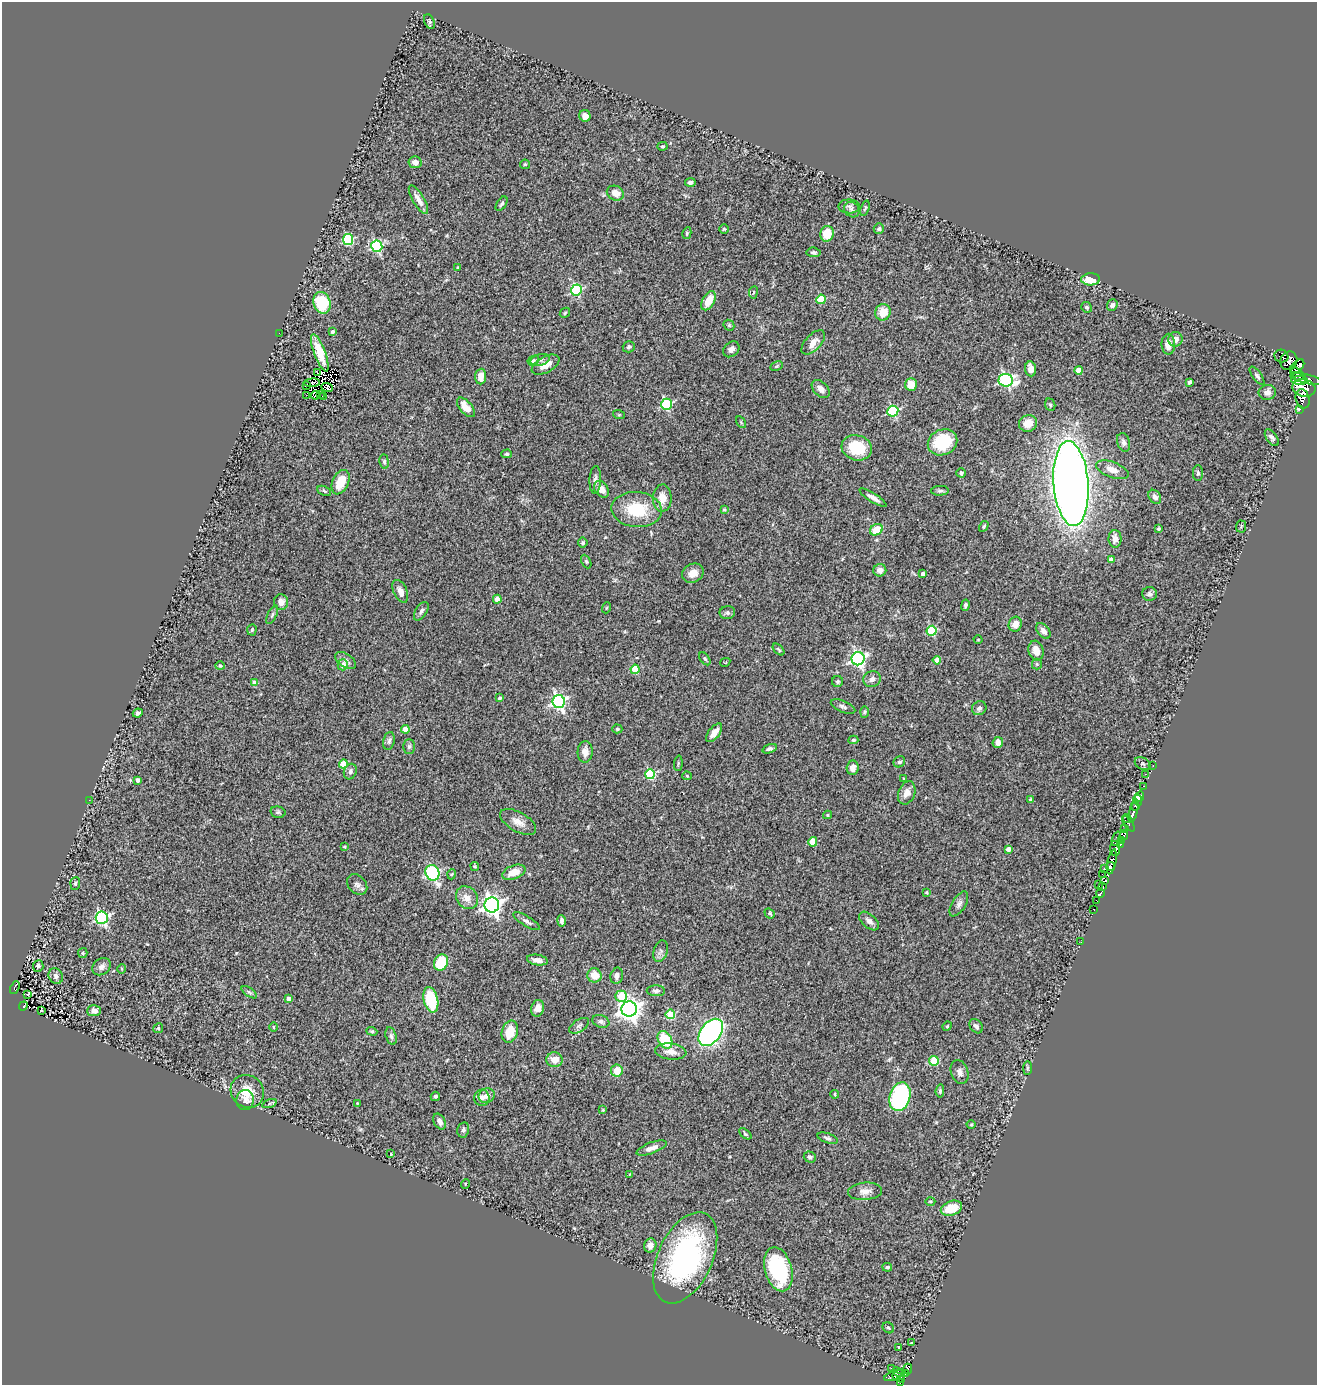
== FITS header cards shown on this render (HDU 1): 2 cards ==
NAXIS1  =                 1315
NAXIS2  =                 1383

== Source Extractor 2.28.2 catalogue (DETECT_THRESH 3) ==
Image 1315 x 1383 px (HDU 1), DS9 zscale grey, 1 PNG px = 1 image px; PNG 1319 x 1387 px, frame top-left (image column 1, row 1383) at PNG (2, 2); each listed source drawn as its Kron ellipse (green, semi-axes under 4 px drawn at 4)
Background 0.781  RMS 0.093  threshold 0.279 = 3 sigma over >= 5 px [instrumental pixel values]
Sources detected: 294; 6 with non-positive FLUX_AUTO (blend fragments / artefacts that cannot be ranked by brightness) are neither listed nor drawn; the other 288 listed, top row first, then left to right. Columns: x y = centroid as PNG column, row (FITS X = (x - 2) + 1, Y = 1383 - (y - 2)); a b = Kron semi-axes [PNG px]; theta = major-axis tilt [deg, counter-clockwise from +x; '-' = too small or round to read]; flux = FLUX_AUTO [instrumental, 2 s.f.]
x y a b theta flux
429 22 7 5 -64 11
585 116 6 5 - 31
662 146 5 4 - 7.1
415 162 6 6 - 38
525 164 5 4 - 7.3
690 182 5 4 - 17
615 193 9 7 -26 59
418 200 16 5 -59 44
502 204 8 4 56 12
849 206 11 7 0 23
865 208 8 3 71 8.3
852 210 8 7 - 18
724 229 5 4 - 7.8
879 229 5 5 - 11
687 233 6 4 80 8.3
827 234 8 7 - 120
348 240 5 5 - 520
377 246 6 5 - 660
814 252 7 5 -6 14
458 268 3 3 - 12
1091 279 9 6 1 120
576 290 5 5 - 550
753 292 6 3 81 6
821 299 5 4 - 230
708 301 10 6 61 96
322 303 11 8 -72 320
1112 305 6 5 - 21
1087 307 5 5 - 12
883 312 8 7 - 95
565 313 6 4 47 8
729 325 6 5 - 9.2
332 332 3 3 - 17
279 333 2 2 - 28
1175 339 7 7 - 33
813 342 15 8 47 55
1168 344 10 6 -89 50
629 347 6 5 - 11
731 349 9 7 42 25
320 353 20 5 -69 99
1281 356 7 6 - 150
540 360 9 5 15 21
533 361 6 4 28 13
1289 361 9 8 - 170
546 365 15 8 29 69
776 366 6 4 27 8.3
1298 366 8 5 47 390
1031 369 7 5 -84 36
1078 370 4 4 - 56
317 372 4 2 - 12
1298 375 10 5 -45 370
481 376 8 5 87 55
1257 376 11 4 -54 15
1307 379 17 4 -11 970
1006 380 7 6 - 1000
1299 381 8 3 -4 610
1189 382 4 3 - 18
312 383 8 3 5 5.9
911 384 6 6 - 84
307 386 2 2 - 4.2
327 388 6 4 -19 13
1304 388 11 8 -13 3400
821 389 10 7 -45 37
1267 392 9 7 8 28
320 394 4 2 - 11
306 395 3 2 - 67
315 395 4 2 - 3.9
323 396 3 2 - 7.7
1303 399 10 7 -76 1200
666 404 5 5 - 490
1050 405 6 5 - 11
466 407 12 6 -49 80
1299 409 3 3 - 110
893 411 5 5 - 610
619 415 6 4 -18 6.4
741 422 6 4 -57 8.1
1028 423 9 8 - 72
1272 438 9 5 -56 20
942 442 15 12 24 270
1124 442 9 6 -74 22
857 448 15 12 -15 230
507 454 5 4 - 8.8
384 462 7 4 -84 12
1112 470 17 7 -21 56
961 473 4 4 - 12
1198 473 8 5 90 13
595 480 14 6 88 25
341 482 13 8 65 140
1071 484 43 17 -86 9000
601 489 9 6 -56 52
324 491 7 4 -27 10
940 491 9 5 5 13
1155 497 7 6 - 27
662 498 13 9 88 74
873 498 16 4 -32 31
637 510 25 17 -5 270
724 510 4 3 - 6.5
984 526 5 4 - 11
1241 526 6 5 - 9.1
1159 529 4 4 - 8.2
876 530 7 5 33 120
1115 539 9 6 -90 46
583 543 5 5 - 10
1111 560 4 4 - 43
586 561 7 4 -63 9.3
880 570 6 6 - 36
693 573 11 9 31 53
922 574 3 3 - 20
400 591 12 6 -65 38
1149 594 7 7 - 18
497 599 4 4 - 92
281 602 8 7 - 53
965 605 6 4 80 16
606 608 5 3 - 6.1
421 611 10 5 57 20
727 613 8 6 9 15
272 615 10 4 64 15
1015 624 7 6 - 56
252 630 6 4 84 9.2
932 631 5 5 - 350
1043 631 9 5 -51 25
978 640 4 3 - 4.1
779 649 7 3 -45 8.3
1036 651 10 7 -73 59
705 659 7 4 -54 9.1
858 659 6 6 - 1500
346 660 12 6 -35 28
937 660 4 4 - 54
725 662 5 4 - 6.3
1037 664 5 5 - 8.3
343 665 5 5 - 35
220 666 5 4 - 7.3
635 669 4 4 - 200
872 679 9 8 - 31
838 681 5 5 - 11
255 683 4 4 - 58
499 698 3 3 - 15
559 701 6 6 - 1500
843 706 13 5 -22 18
979 708 7 6 - 20
864 712 6 4 88 7.2
138 713 5 4 - 18
405 729 4 4 - 75
617 729 5 4 - 8.1
714 733 11 5 51 45
853 740 5 3 - 10
389 741 9 5 78 18
998 742 5 5 - 48
409 747 7 5 89 14
770 749 7 4 17 15
585 752 11 7 88 46
899 762 6 5 - 12
678 763 8 3 85 8
343 764 4 4 - 150
1143 764 8 5 -29 14
1153 766 3 2 - 9.5
853 768 7 6 - 33
350 771 8 6 69 21
650 774 5 5 - 420
1145 774 2 2 - 14
687 776 5 4 - 6.8
904 778 3 2 - 4.2
138 780 4 3 - 19
1144 786 3 2 - 9.9
907 793 12 8 68 51
1139 796 5 4 - 440
1031 799 4 4 - 9.2
89 800 2 2 - 3.7
1138 800 6 4 -76 430
1135 806 4 2 - 130
1133 811 12 4 76 520
278 812 7 5 -14 12
827 815 4 4 - 8.3
1127 818 5 3 - 44
518 822 20 9 -29 58
1129 824 9 3 -55 54
1125 828 2 2 - 14
1124 835 5 4 - 240
1116 839 7 4 71 88
1122 840 3 3 - 33
813 842 4 4 - 130
1120 844 3 3 - 34
344 847 4 4 - 7.8
1115 848 7 5 -88 210
1008 849 4 4 - 39
1112 862 13 4 78 810
475 866 4 4 - 8.3
1110 867 4 4 - 360
1104 868 3 3 - 62
514 872 12 6 21 84
432 873 8 6 -64 800
452 874 5 3 - 5.9
1102 874 2 2 - 5.3
1105 881 4 3 - 520
75 883 6 5 - 11
357 884 12 8 -46 29
1099 885 3 2 - 5.9
1103 887 4 2 - 5.8
926 892 4 3 - 5.7
1100 893 4 3 - 160
467 898 12 10 -49 58
1096 900 3 2 - 170
959 904 14 6 58 27
492 905 7 7 - 2900
1094 909 3 3 - 29
770 913 5 4 - 9.3
102 918 6 6 - 1000
527 921 15 5 -32 23
562 921 5 3 - 19
869 921 12 6 -41 27
1081 942 2 2 - 14
660 951 11 7 74 22
83 953 5 4 - 7.9
537 960 10 5 -9 34
441 963 8 6 62 230
38 966 6 5 - 18
101 967 10 7 38 27
122 969 5 3 - 6.8
594 975 7 7 - 80
56 976 8 6 -57 22
617 976 8 6 78 24
15 988 7 4 66 69
656 991 9 5 -1 17
249 992 9 4 -35 13
28 994 3 2 - 3.3
621 996 6 5 - 210
289 999 4 4 - 50
431 1000 13 7 -77 280
23 1006 5 3 - 71
537 1008 8 6 74 38
629 1009 8 7 - 4500
41 1011 4 2 - 4
94 1011 7 5 3 36
670 1014 5 4 - 260
601 1021 9 6 -20 19
579 1026 11 6 33 18
947 1026 5 4 - 6.3
976 1026 8 5 -53 20
273 1027 5 3 - 7
158 1028 5 4 - 9.7
372 1031 5 4 - 8.9
510 1032 11 8 72 130
711 1032 15 10 51 1500
391 1036 9 5 -75 17
665 1040 9 6 -60 240
671 1052 15 8 -7 55
555 1060 8 7 - 73
934 1061 5 4 - 230
1027 1068 7 4 90 9
617 1071 6 5 - 92
959 1072 12 8 -72 35
247 1091 17 16 - 120
940 1091 7 4 84 11
835 1094 4 4 - 8.8
435 1096 5 4 - 13
487 1096 8 7 - 38
900 1097 14 10 73 710
482 1098 8 7 - 28
245 1100 10 9 - 41
357 1103 3 2 - 4.5
269 1104 7 3 19 10
603 1110 4 4 - 7.3
440 1122 9 5 -61 27
971 1125 4 3 - 5.9
463 1130 8 6 77 16
745 1134 7 4 -39 9.4
828 1138 10 5 -19 15
652 1148 16 5 20 41
391 1154 3 3 - 6.1
810 1157 6 5 - 14
630 1174 3 3 - 4.6
465 1184 5 3 - 5.4
865 1191 17 8 4 52
930 1201 5 3 - 7
951 1208 11 7 20 150
650 1245 7 6 - 30
685 1258 48 27 65 1300
887 1267 5 4 - 10
778 1269 22 13 -75 550
888 1328 6 5 - 9.7
911 1343 3 2 - 3.7
899 1348 3 3 - 21
891 1368 3 2 - 20
908 1369 5 3 - 130
898 1372 6 3 -23 39
905 1374 4 4 - 73
894 1375 10 4 21 100
899 1377 7 4 -30 150
900 1382 3 3 - 54
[6 non-positive-flux detections neither listed nor drawn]